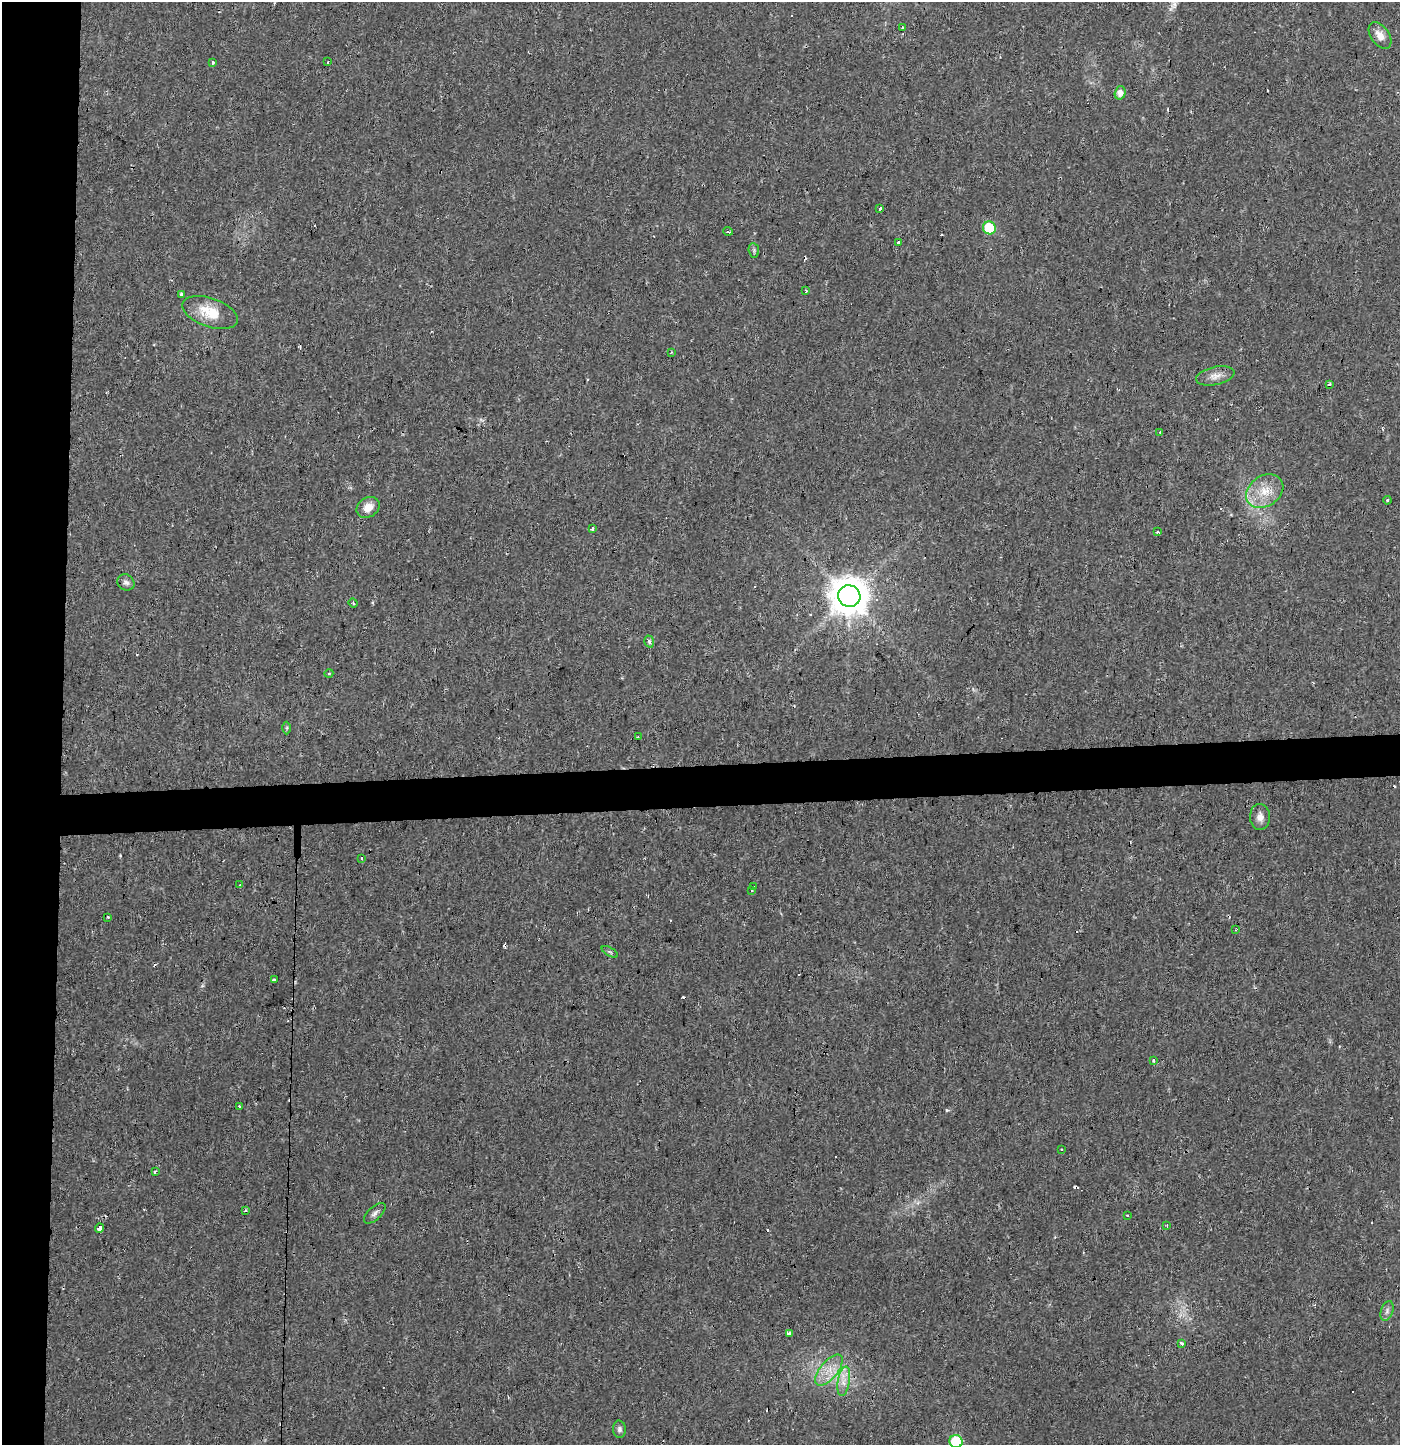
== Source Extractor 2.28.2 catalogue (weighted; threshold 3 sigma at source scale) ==
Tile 4 of 3 x 3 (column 1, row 2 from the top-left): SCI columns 1-1398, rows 1507-2949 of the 4199 x 4455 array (HDU 1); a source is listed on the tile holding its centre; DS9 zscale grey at full resolution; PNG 1402 x 1447 px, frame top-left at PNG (2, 2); each listed source drawn as its Kron ellipse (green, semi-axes under 4 px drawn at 4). Shown black and unused: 7% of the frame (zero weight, under 2 of 3 exposures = <1% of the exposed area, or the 3 px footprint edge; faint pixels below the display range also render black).
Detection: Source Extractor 2.28.2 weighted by HDU 2 'WHT'; one run over the whole footprint, this tile lists its part. Background 0.016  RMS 0.003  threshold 0.0134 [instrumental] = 3 sigma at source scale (4.5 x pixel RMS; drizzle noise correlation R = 1.50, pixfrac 1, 0.0396/0.0396 arcsec/px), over >= 5 px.
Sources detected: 81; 27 cosmic-ray / hot-pixel residue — neither listed nor drawn; the other 54 listed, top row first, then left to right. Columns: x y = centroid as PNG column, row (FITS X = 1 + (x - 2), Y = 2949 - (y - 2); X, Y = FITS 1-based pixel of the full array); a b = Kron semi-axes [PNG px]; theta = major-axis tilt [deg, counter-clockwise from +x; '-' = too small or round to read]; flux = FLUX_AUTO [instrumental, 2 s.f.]
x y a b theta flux
902 27 3 3 - 0.87
1380 36 15 9 -55 2.7
212 62 3 3 - 1.9
328 62 3 3 - 1.6
1120 93 7 5 72 2
880 208 4 3 - 2.6
989 228 6 6 - 14
728 231 5 3 - 2.8
898 242 3 3 - 3.2
754 250 7 5 -84 0.61
806 291 4 3 - 0.51
181 294 3 3 - 2.3
210 313 29 14 -19 8.1
671 352 3 3 - 0.26
1215 376 19 9 12 2.5
1329 384 4 3 - 0.39
1160 432 3 2 - 0.31
1265 491 20 15 35 6.5
1387 500 4 3 - 0.3
368 507 12 9 35 2.9
592 529 3 3 - 1
1158 532 3 3 - 0.81
126 582 9 7 -35 1.1
849 596 11 10 - 780
353 603 5 3 - 0.33
649 641 6 4 -73 0.65
329 673 4 3 - 0.34
287 728 6 4 89 0.4
638 737 2 2 - 0.34
1260 817 13 10 -88 2
361 858 3 3 - 2.6
240 885 3 3 - 0.29
753 886 3 3 - 1.2
751 891 3 3 - 0.56
108 917 3 3 - 0.47
1236 930 4 3 - 0.35
610 952 9 3 -30 0.44
274 980 3 3 - 1.3
1154 1060 3 3 - 1.5
240 1107 4 3 - 1
1061 1149 2 2 - 0.29
155 1172 4 3 - 1.3
246 1211 4 2 - 0.49
375 1213 13 6 43 1.2
1127 1215 3 2 - 0.48
1167 1226 3 3 - 0.32
100 1228 4 3 - 11
1387 1311 10 6 71 1.1
789 1333 4 3 - 1.2
1181 1344 4 3 - 0.83
829 1370 19 8 51 4.2
844 1381 15 6 80 2.4
619 1429 8 6 -87 0.98
956 1442 6 6 - 16
Isophote crosses this tile's border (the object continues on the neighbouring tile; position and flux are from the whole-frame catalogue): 1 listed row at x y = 956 1442
Unlisted compact peaks at least as high as the median listed source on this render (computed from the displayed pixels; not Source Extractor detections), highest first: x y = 947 1110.